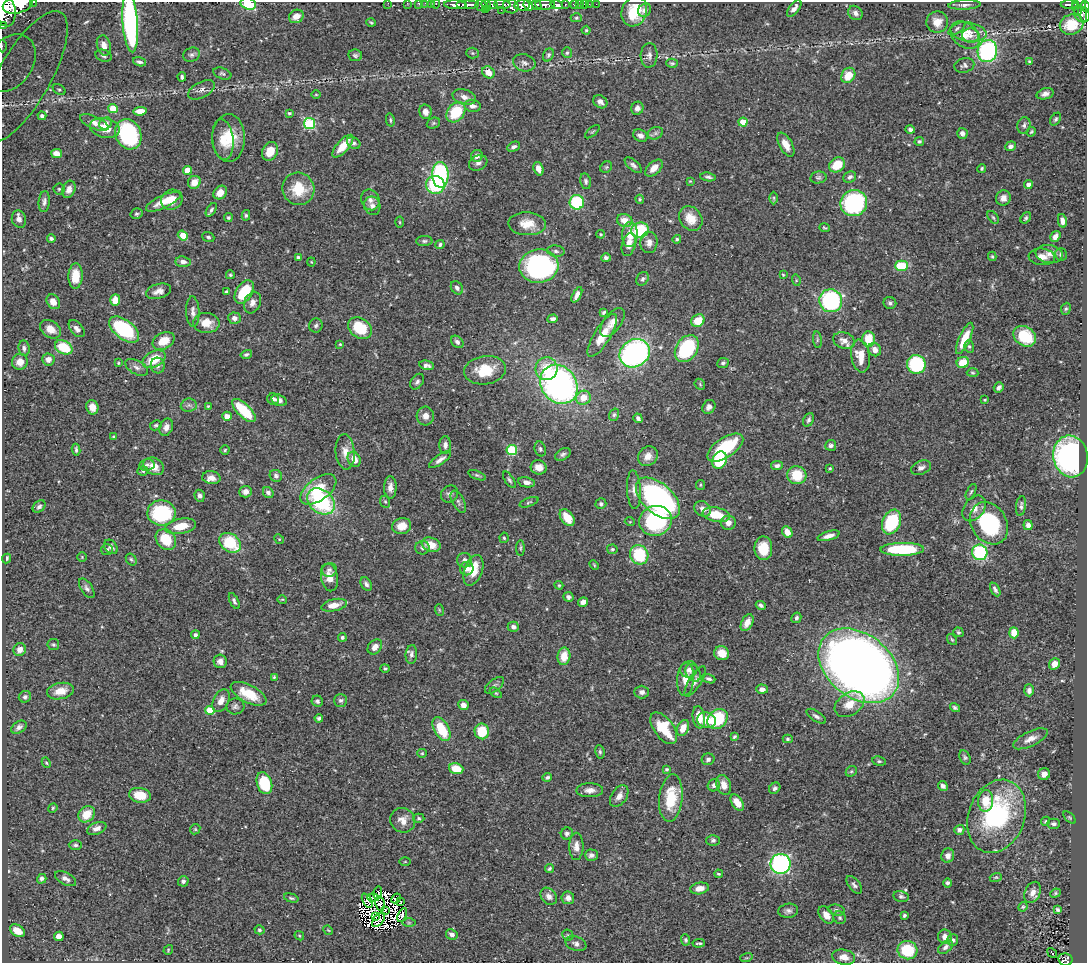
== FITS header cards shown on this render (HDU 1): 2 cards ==
NAXIS1  =                 1085
NAXIS2  =                  961

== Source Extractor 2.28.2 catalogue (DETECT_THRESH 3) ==
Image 1085 x 961 px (HDU 1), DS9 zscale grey, 1 PNG px = 1 image px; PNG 1089 x 965 px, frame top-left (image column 1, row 961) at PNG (2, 2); each listed source drawn as its Kron ellipse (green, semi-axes under 4 px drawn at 4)
Background 0.426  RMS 0.021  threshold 0.0629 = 3 sigma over >= 5 px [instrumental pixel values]
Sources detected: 532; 8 with non-positive FLUX_AUTO (blend fragments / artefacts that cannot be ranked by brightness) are neither listed nor drawn; of the other 524, the 500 brightest by FLUX_AUTO listed and drawn (24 fainter detections omitted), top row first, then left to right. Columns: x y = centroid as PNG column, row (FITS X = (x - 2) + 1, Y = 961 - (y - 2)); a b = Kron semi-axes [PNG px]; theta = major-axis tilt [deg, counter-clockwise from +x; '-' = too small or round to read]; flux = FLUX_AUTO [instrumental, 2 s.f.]
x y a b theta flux
34 2 3 2 - 23
388 3 2 2 - 5.6
407 3 2 2 - 8.4
419 3 3 3 - 17
425 3 2 2 - 4.6
431 3 3 2 - 7.7
248 4 8 5 -17 53
436 4 5 3 - 21
502 4 8 3 -6 190
565 4 3 3 - 66
574 4 4 3 - 38
579 4 2 2 - 4.1
584 4 2 2 - 6.1
589 4 2 2 - 1.4
596 4 2 2 - 4.9
1069 4 8 3 0 160
18 5 15 8 13 1800
455 5 11 4 -3 570
468 5 11 3 0 630
481 5 6 5 - 110
486 5 6 3 -56 81
493 5 5 4 - 280
522 5 8 5 6 720
528 5 5 4 - 400
537 5 5 3 - 290
545 5 10 5 -3 590
557 5 6 4 -13 270
964 5 16 5 3 5.9
1076 5 3 3 - 100
511 6 8 7 - 460
1085 6 6 3 -82 200
794 8 10 5 53 7.3
1082 8 15 3 -80 110
5 9 17 10 -77 2000
485 9 3 3 - 71
1077 9 6 3 -63 78
501 10 2 2 - 10
645 10 7 6 - 5.9
634 11 15 12 70 40
855 13 8 6 -46 5.4
1082 15 8 7 - 170
296 16 7 6 - 11
576 18 6 4 0 2.1
130 22 30 7 -86 320
371 22 5 3 - 1.4
937 22 11 10 - 15
1072 24 12 10 19 43
3 25 3 3 - 22
957 28 10 4 35 3.4
586 30 4 4 - 1.7
968 32 18 9 -10 16
965 35 16 12 -39 17
970 36 8 7 - 7.1
104 45 10 7 -74 10
2 46 6 3 -87 5.9
987 51 11 9 75 180
473 53 6 5 - 2
567 53 5 4 - 2.3
191 55 8 7 - 3.9
355 55 7 6 - 3.2
548 55 7 5 61 3.1
649 55 12 8 87 7.1
103 56 8 6 -19 3.9
1029 61 4 3 - 1.6
139 62 7 4 -16 3.1
10 63 32 23 54 81
524 63 11 8 -15 7
672 63 6 4 -13 2.3
964 65 10 7 14 4.3
488 72 6 5 - 14
222 74 9 5 -20 3
848 75 8 6 55 20
24 77 74 26 61 79
182 77 4 3 - 3
59 90 7 5 -35 2.7
201 90 14 8 27 6.8
1045 94 9 5 17 6.2
316 95 4 3 - 1.2
464 97 12 7 -18 7.9
600 102 7 6 - 5.9
472 106 8 6 -8 7.6
113 108 5 4 - 34
637 108 6 6 - 5.1
140 111 7 4 5 13
425 112 7 6 - 7
456 112 11 8 51 54
289 113 3 3 - 2.2
42 116 4 4 - 3.4
1056 119 7 4 57 2.7
390 120 7 4 -78 2.2
743 122 4 4 - 35
94 123 15 6 -23 9.5
433 123 7 5 22 2.3
106 124 7 5 26 6.2
309 124 6 5 - 110
1024 125 8 6 75 4.4
105 128 15 9 -13 22
910 129 4 4 - 3.8
592 132 9 3 40 1.8
1031 132 5 4 - 1.7
655 133 8 6 21 4.2
962 133 5 5 - 6.4
128 134 16 12 -64 170
640 136 7 6 - 6.7
229 138 24 16 90 42
223 139 20 10 -84 21
919 141 4 4 - 2.5
354 143 7 5 -35 3.5
786 145 13 6 -61 13
343 146 14 6 48 23
1011 146 5 5 - 5.4
514 147 7 4 25 4.2
270 151 10 7 63 20
57 153 6 4 -12 13
477 156 6 5 - 5.5
478 163 10 7 28 5.7
633 165 10 5 -40 4.4
837 165 8 7 - 30
606 167 6 5 - 2.3
654 168 10 6 43 12
982 168 4 4 - 2.1
538 169 7 5 -70 9.8
187 170 4 4 - 21
440 175 13 8 -89 200
708 177 8 3 -7 3.4
818 177 8 6 11 3.3
850 177 7 5 31 4.2
586 181 8 5 -79 3.5
690 181 3 3 - 1.2
194 182 7 6 - 15
435 185 9 9 - 73
1028 185 4 4 - 10
59 189 5 5 - 2
69 189 9 6 70 7.9
298 189 16 16 - 41
220 193 7 6 - 14
774 198 6 4 -89 2.2
1003 198 7 7 - 8.6
640 199 4 3 - 1.7
172 200 11 9 30 20
370 200 10 9 - 7.6
44 202 10 5 84 4.9
163 202 19 6 25 18
577 202 7 7 - 94
854 203 13 13 - 220
372 206 9 8 - 6.3
211 210 8 4 57 3.6
136 214 6 5 - 2.5
246 215 5 4 - 2.3
993 217 7 4 -53 2.5
228 218 4 4 - 2.1
691 218 13 11 -50 22
1026 218 6 4 55 2.5
19 219 9 7 -73 6.9
625 220 8 6 -18 15
1062 221 7 4 -78 7.2
400 222 5 3 - 1.5
527 224 19 11 -2 22
824 228 5 4 - 1.9
640 230 9 7 16 67
601 234 4 3 - 1.4
183 235 5 4 - 21
630 235 12 8 88 19
1055 236 6 4 56 7.1
208 237 6 4 -21 2.4
51 238 4 4 - 2.8
677 239 4 4 - 2.4
424 241 8 5 1 3.1
649 242 10 8 85 7.9
629 244 12 7 75 12
440 245 5 4 - 3.1
556 251 9 5 -8 3.8
1049 254 13 9 -8 11
1061 254 6 5 - 3.9
992 256 4 3 - 1.9
1042 257 13 8 -5 10
298 258 4 3 - 3.7
606 258 5 4 - 3.6
183 262 7 5 -6 5.8
311 262 4 4 - 1.3
539 266 19 17 7 270
901 266 6 5 - 52
230 275 4 4 - 2.2
783 275 4 4 - 1.4
76 276 12 7 87 26
643 279 7 5 54 3.3
796 280 6 4 -74 1.7
457 288 7 5 -51 5.1
159 291 13 7 16 9.5
226 292 4 4 - 2.9
244 292 13 8 58 53
577 295 8 4 63 6.6
115 300 6 5 - 17
831 301 11 11 - 190
53 302 8 6 -58 11
252 303 11 8 68 8.5
890 303 6 6 - 3.3
1066 309 6 4 66 2.1
193 312 15 6 -87 7.5
604 312 4 3 - 2.4
234 318 6 5 - 5.5
553 319 5 4 - 4.4
698 321 7 6 - 28
206 323 13 10 -2 20
612 323 17 8 52 12
316 325 7 6 - 3.7
360 328 13 9 -35 52
50 329 11 8 -36 15
77 329 10 6 -48 6.8
124 329 17 9 -38 120
602 335 25 8 58 26
1025 336 12 9 -33 48
965 338 17 5 65 27
868 339 8 6 -85 29
817 340 8 4 -83 2.5
844 340 11 8 -19 9.2
164 341 11 8 26 21
457 342 7 5 -43 4.9
340 344 3 3 - 1.4
969 346 6 5 - 2.2
64 347 9 6 -28 53
24 348 8 5 -83 4.2
687 349 14 10 55 120
875 350 7 6 - 9.2
635 353 16 13 33 340
246 354 6 4 14 3
860 356 16 9 -81 22
48 359 6 6 - 9.2
154 359 12 7 28 37
20 362 8 7 - 13
963 362 6 5 - 28
118 363 3 3 - 1.5
723 363 6 5 - 2.9
916 364 9 9 - 100
427 365 8 4 -12 5
158 366 8 7 - 4.3
137 367 12 7 -29 6.3
546 369 11 11 - 34
485 370 21 14 8 45
973 373 6 4 -3 1.9
417 382 9 6 55 3.9
559 384 21 17 -52 450
700 384 6 4 -48 1.9
999 387 5 4 - 4.4
583 398 7 7 - 19
273 399 6 5 - 3.7
279 400 8 5 -18 6.3
985 400 3 2 - 1.3
189 405 8 6 6 4.3
208 406 4 4 - 1.5
92 407 7 6 - 10
709 407 7 6 - 6.2
244 411 15 6 -44 58
614 415 6 4 72 2.5
227 416 5 4 - 11
425 416 9 9 - 10
638 418 5 4 - 4.2
809 420 7 5 65 3.5
156 425 6 4 28 2.3
166 427 9 6 68 7.7
113 437 4 3 - 1.5
445 445 9 6 89 5.5
831 445 5 5 - 4
725 448 21 9 34 92
540 449 7 5 -71 3.1
76 450 6 3 -82 2.6
225 450 4 4 - 1.8
512 450 5 5 - 95
345 452 18 9 -84 14
563 454 8 5 32 3.6
648 456 10 9 - 13
1071 456 21 17 -80 360
354 459 8 6 -60 15
440 460 13 4 35 6.7
719 460 9 7 69 64
147 465 8 5 9 3.9
777 465 6 4 9 4.2
154 466 11 8 -30 17
539 467 8 7 - 11
830 468 3 3 - 1.5
921 468 10 6 22 5.8
143 471 5 4 - 2.3
477 475 9 4 -21 3
797 475 9 9 - 39
276 476 6 5 - 4
211 478 9 6 -9 9.8
509 480 9 4 -56 3.2
526 482 8 5 -11 5.9
700 485 5 4 - 1.7
390 487 11 6 89 8.9
318 489 21 11 37 53
634 490 19 7 -87 9.8
245 492 6 5 - 7.3
268 492 6 5 - 5.1
971 492 8 3 64 2.1
450 494 9 8 - 5.5
200 496 6 5 - 4.5
658 498 26 15 -42 350
321 501 15 11 -40 130
385 502 6 5 - 2
458 502 12 6 -63 4.9
529 502 10 3 20 2.3
601 504 5 5 - 3.8
1021 506 10 5 82 4.4
39 507 7 5 42 3.9
974 508 14 10 53 12
703 509 9 7 -35 9.2
161 513 14 12 1 110
716 515 14 7 -10 37
567 518 9 6 -54 26
656 521 16 15 - 150
630 522 5 3 - 1.2
891 522 13 9 67 97
728 523 7 7 - 9.4
989 523 22 17 -57 110
1028 525 5 4 - 6.5
181 526 15 7 11 28
402 526 10 8 13 18
787 532 6 5 - 12
829 536 11 4 16 8.2
504 538 5 4 - 2
166 539 11 9 -49 42
279 539 5 4 - 1.6
230 543 12 9 -36 69
431 545 10 6 -20 19
111 547 8 6 -49 4.9
422 548 7 7 - 3.9
520 548 8 4 89 2.1
763 548 12 9 90 31
612 549 5 5 - 2.3
902 549 22 6 1 94
107 550 6 5 - 3.6
980 552 8 7 - 110
639 555 10 9 - 63
82 557 5 4 - 1.7
6 558 5 3 - 2.4
131 559 6 5 - 2.5
464 560 7 7 - 6.2
594 565 5 3 - 1.5
467 569 7 6 - 8.3
329 570 7 7 - 4.5
473 570 16 9 71 30
329 577 14 8 -80 16
366 584 7 5 -56 4.4
559 585 4 4 - 1.4
87 588 11 5 -57 4.7
995 589 7 4 -60 3.8
568 597 5 5 - 4
282 599 5 3 - 1.3
234 601 9 4 -65 3.3
583 602 5 4 - 7.7
334 605 13 6 12 15
761 605 5 4 - 3.6
439 610 6 3 -71 1.4
796 618 5 4 - 3
747 623 9 5 62 9.5
513 627 5 5 - 4.3
958 632 5 4 - 2.2
1014 633 5 4 - 21
195 635 4 4 - 4.1
342 637 4 4 - 2.9
952 640 6 4 -53 1.8
53 645 6 5 - 2.5
375 647 8 6 47 9.2
20 650 6 6 - 8.6
722 653 7 7 - 18
411 654 9 5 84 4.8
564 656 9 6 82 20
220 661 7 6 - 7.5
1054 664 6 5 - 9
859 666 45 32 -38 2000
385 668 4 4 - 2.1
689 669 9 8 - 6.8
693 673 9 7 -58 6.9
274 677 3 3 - 1.6
686 679 16 8 86 18
709 679 7 4 -20 3.2
695 681 17 6 58 7.6
494 685 11 6 38 4.2
762 689 6 4 -4 6.8
1029 690 6 5 - 5.6
60 691 14 8 12 18
642 692 7 6 - 5.4
496 693 7 3 -36 1.7
249 694 19 9 -27 36
25 697 6 5 - 3.8
341 700 6 6 - 4
221 701 12 7 63 13
317 701 6 5 - 3.6
850 704 16 11 33 20
463 705 5 4 - 8.5
235 706 9 8 - 4.7
955 708 5 4 - 2.8
210 710 5 4 - 32
816 716 11 5 -33 4.4
699 717 11 6 -81 22
319 718 4 3 - 2.9
717 719 11 9 41 79
707 720 9 7 -16 22
19 727 8 5 32 4.9
664 728 18 9 -54 52
683 728 8 5 66 14
441 729 13 7 -61 48
482 731 8 7 - 42
734 737 4 3 - 2.1
788 739 5 4 - 2.3
1030 739 19 7 25 11
600 752 7 4 -81 2.6
422 753 5 4 - 1.7
965 757 7 5 -63 2.8
708 759 6 5 - 4.9
879 761 7 4 -9 2.6
46 763 5 4 - 1.9
456 769 7 5 -18 27
667 769 4 3 - 2.2
851 771 6 5 - 2
1044 774 6 5 - 7.6
547 777 5 4 - 3
264 783 11 7 -71 67
714 785 6 6 - 4.7
724 785 10 7 -72 12
943 786 5 4 - 5.2
775 788 6 5 - 3.3
590 790 13 7 1 8.5
140 795 11 7 -10 31
619 796 12 7 56 9
671 798 24 11 84 49
986 801 11 7 87 24
737 802 9 5 -56 19
53 808 5 4 - 1.8
87 814 9 7 45 24
997 816 37 28 69 190
1070 817 7 4 -45 2.1
419 818 6 4 -3 2.3
403 820 13 12 - 13
1045 821 5 4 - 1.9
1053 824 6 5 - 3.5
97 828 10 6 22 7.7
195 829 5 4 - 1.7
959 830 5 4 - 5.1
567 834 6 5 - 3.8
713 840 6 5 - 3.6
75 845 7 4 -1 2.8
576 846 13 7 89 8.7
591 855 6 5 - 5.4
948 856 7 6 - 7.4
405 862 5 3 - 1.3
781 864 10 10 - 290
549 869 5 3 - 2.5
719 874 4 3 - 2.4
996 877 6 4 17 1.7
42 879 5 4 - 3.4
66 879 11 6 -28 6.3
183 881 5 5 - 4.3
947 883 5 4 - 3.2
854 885 10 5 -52 4.4
699 888 9 5 11 12
1033 892 11 7 64 11
378 893 7 3 81 2
1055 893 5 4 - 2
549 896 9 7 -49 8.1
901 896 8 5 -13 3.3
373 897 6 2 -3 1.8
291 898 7 4 -16 2.5
396 898 5 4 - 3.5
568 898 6 6 - 7.2
367 901 8 4 -61 3.8
401 902 4 3 - 2.7
380 904 7 4 -80 1.7
1023 907 5 4 - 1.9
386 910 2 2 - 1.5
837 910 8 5 -11 4
1058 910 4 3 - 2.4
788 911 10 7 7 5.1
402 915 7 4 65 5.5
826 915 10 6 -54 11
904 915 4 4 - 2.3
375 917 3 2 - 2.3
840 918 7 6 - 2.8
379 920 8 5 52 1.4
409 923 7 4 0 2.3
259 930 5 4 - 2.6
328 930 5 4 - 1.4
17 931 8 5 -33 14
452 934 6 5 - 6.2
568 935 6 5 - 2.4
59 936 5 4 - 10
299 936 5 3 - 1.4
945 937 7 7 - 9.9
686 940 5 4 - 2.4
953 940 6 5 - 4
699 943 6 2 4 2.3
576 944 11 7 -22 5.9
945 947 8 5 40 4.3
168 950 5 4 - 1.4
907 950 10 9 - 57
1052 953 5 2 - 2.9
844 957 11 7 -11 11
746 958 6 4 17 1.6
1065 959 7 6 - 110
At the frame edge (FLAGS 8, measured only in part): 16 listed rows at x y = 34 2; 388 3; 407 3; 419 3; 425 3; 431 3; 248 4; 436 4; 18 5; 1085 6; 5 9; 130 22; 3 25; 2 46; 10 63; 1065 959
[24 fainter detections neither listed nor drawn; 8 non-positive-flux detections neither listed nor drawn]